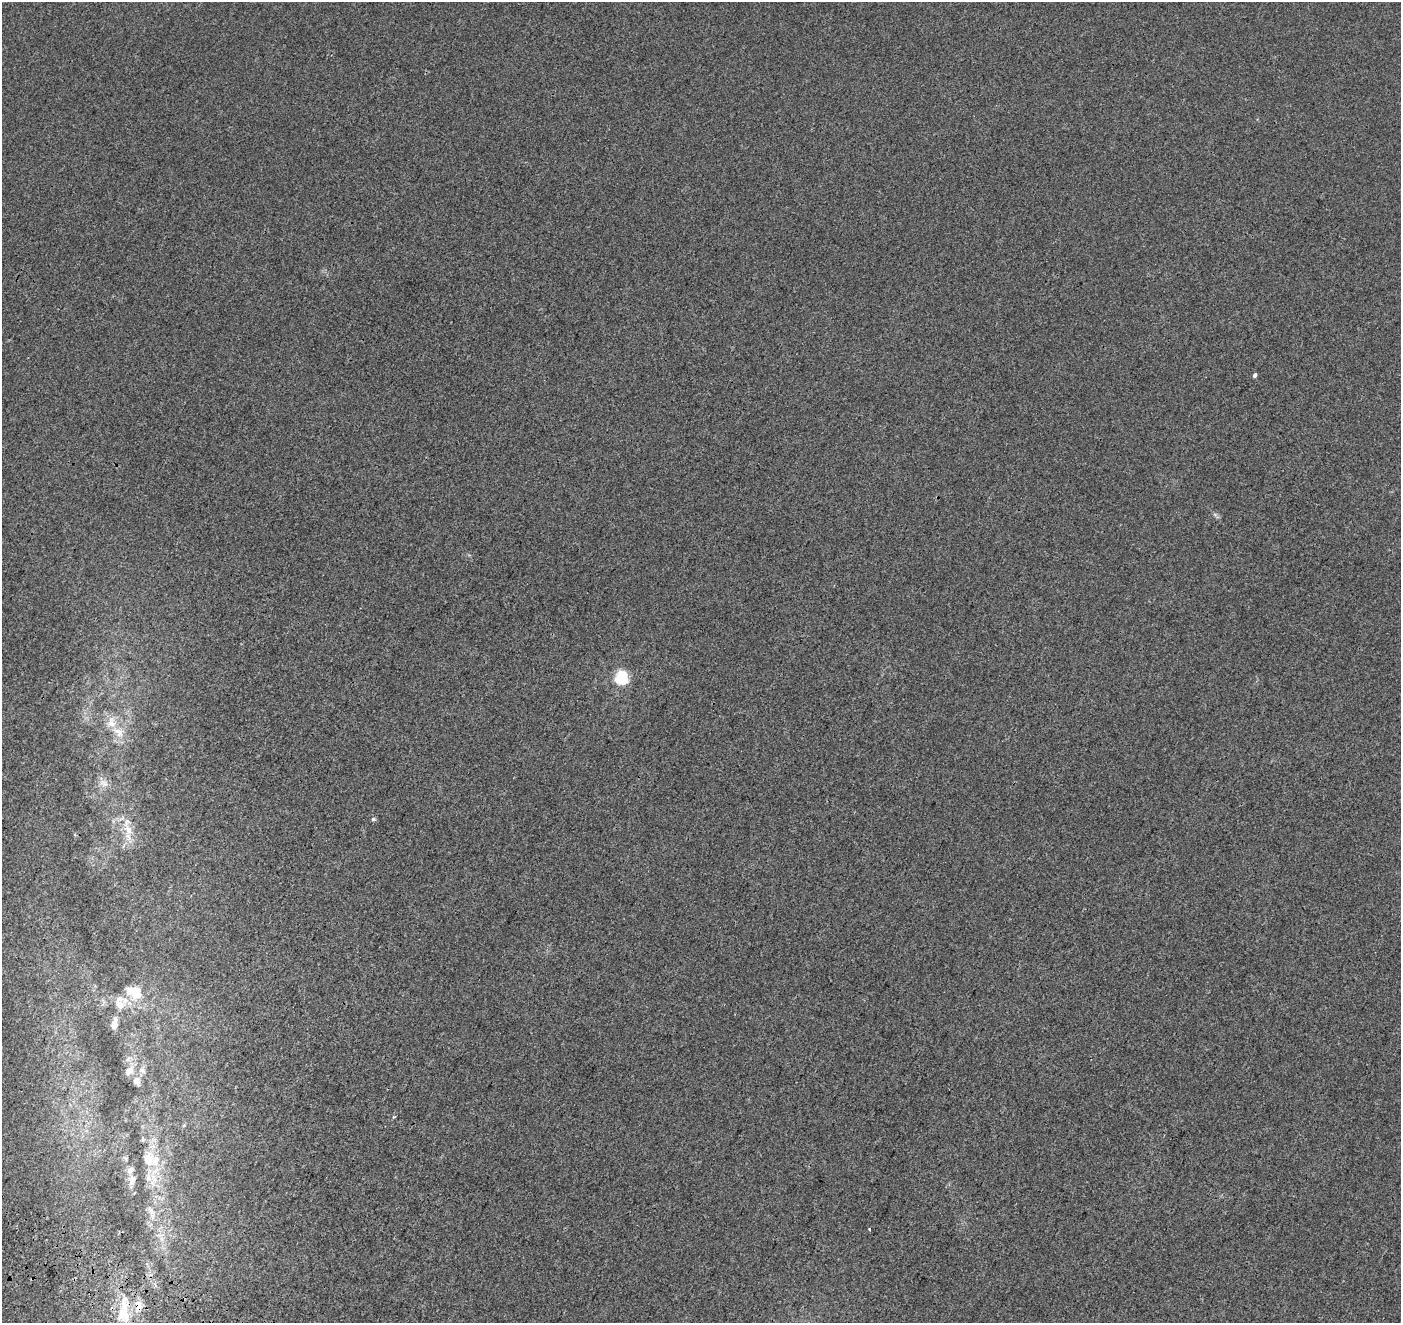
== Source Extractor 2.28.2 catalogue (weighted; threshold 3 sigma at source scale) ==
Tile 7 of 4 x 4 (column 3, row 2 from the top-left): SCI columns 2941-4339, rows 2967-4287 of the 5889 x 5995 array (HDU 1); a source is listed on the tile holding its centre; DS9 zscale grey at full resolution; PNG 1403 x 1325 px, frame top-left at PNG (2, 2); no overlay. Shown black and unused: <1% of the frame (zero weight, under 3 of 4 exposures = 9% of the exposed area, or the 3 px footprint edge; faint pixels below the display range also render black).
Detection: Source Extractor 2.28.2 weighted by HDU 2 'WHT'; one run over the whole footprint, this tile lists its part. Background 0.00111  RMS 0.0037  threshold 0.0167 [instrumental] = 3 sigma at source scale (4.5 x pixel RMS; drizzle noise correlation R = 1.50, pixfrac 1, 0.0396/0.0396 arcsec/px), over >= 5 px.
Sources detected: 25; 6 inside a brighter listed object's ellipse — not listed separately; the other 19 listed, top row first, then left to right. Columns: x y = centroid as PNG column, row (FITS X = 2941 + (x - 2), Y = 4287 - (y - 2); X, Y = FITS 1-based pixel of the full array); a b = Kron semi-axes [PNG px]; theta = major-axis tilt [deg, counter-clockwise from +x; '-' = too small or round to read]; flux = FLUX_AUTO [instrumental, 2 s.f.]
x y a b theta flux
1255 375 5 4 - 0.86
621 677 6 6 - 61
118 732 19 12 -40 6
103 783 14 10 -28 2.9
373 819 6 5 - 0.7
128 830 19 10 -55 5.4
134 992 24 17 -30 8.9
120 1003 21 13 -86 5.1
114 1024 11 6 78 3
128 1059 7 4 72 0.71
142 1070 11 6 -34 1.4
129 1071 13 9 46 2.7
137 1081 13 9 -63 2.1
184 1125 5 3 - 0.33
148 1159 18 13 83 6.2
132 1179 14 9 71 2.3
151 1211 12 5 -64 1.6
869 1229 3 3 - 0.29
123 1314 27 20 -77 13
Unlisted compact peaks at least as high as the median listed source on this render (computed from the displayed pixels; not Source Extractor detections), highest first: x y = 394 1117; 1215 515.